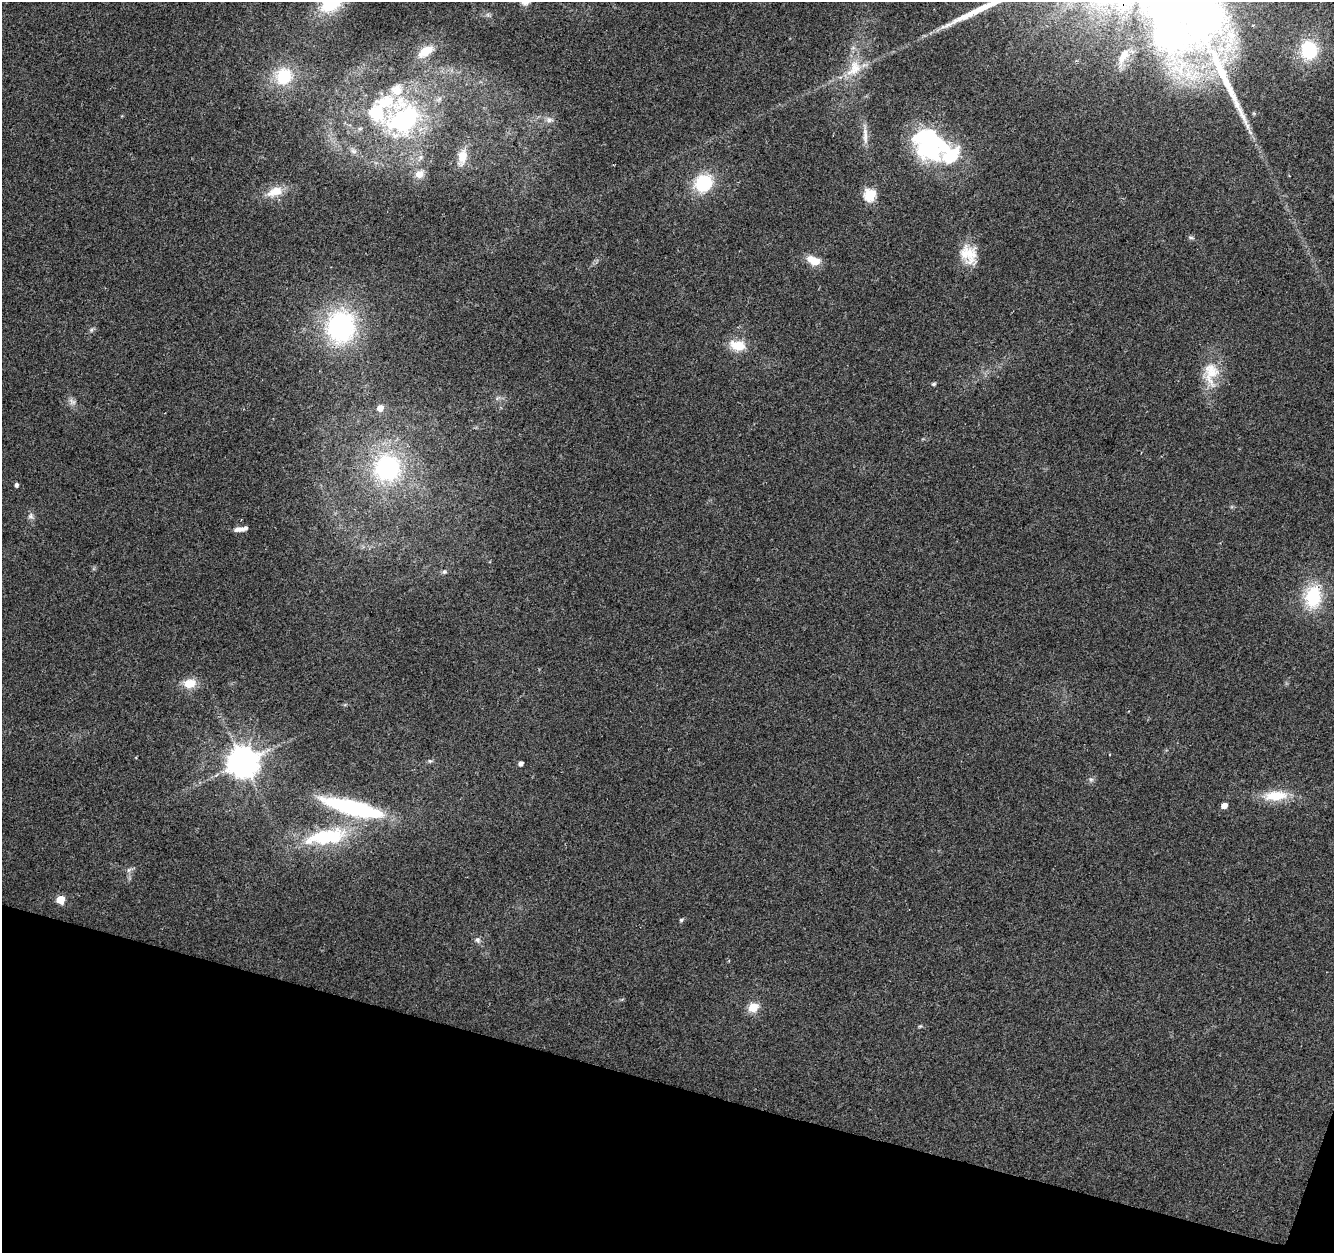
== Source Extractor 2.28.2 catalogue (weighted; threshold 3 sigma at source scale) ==
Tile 15 of 4 x 4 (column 3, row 4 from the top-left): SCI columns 2674-4005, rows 281-1531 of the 5338 x 5499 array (HDU 1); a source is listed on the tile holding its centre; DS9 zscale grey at full resolution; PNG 1336 x 1255 px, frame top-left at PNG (2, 2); no overlay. Shown black and unused: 14% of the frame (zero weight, under 2 of 3 exposures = <1% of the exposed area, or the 3 px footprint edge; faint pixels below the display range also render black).
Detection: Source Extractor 2.28.2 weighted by HDU 2 'WHT'; one run over the whole footprint, this tile lists its part. Background 0.0384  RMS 0.0071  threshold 0.0319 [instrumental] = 3 sigma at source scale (4.5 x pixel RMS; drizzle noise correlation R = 1.50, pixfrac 1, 0.0396/0.0396 arcsec/px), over >= 5 px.
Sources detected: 59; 5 inside a brighter object's white glare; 1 long thin detection or spike segment (spike, bleed or trail) — not listed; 6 inside a brighter listed object's ellipse — not listed separately; the other 47 listed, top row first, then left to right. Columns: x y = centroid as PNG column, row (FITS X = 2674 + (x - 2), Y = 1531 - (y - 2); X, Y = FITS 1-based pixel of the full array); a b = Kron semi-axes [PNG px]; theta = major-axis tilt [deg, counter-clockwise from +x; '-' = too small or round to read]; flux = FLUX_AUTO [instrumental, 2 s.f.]
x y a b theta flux
1231 35 18 14 -73 16
1309 50 19 17 -83 38
426 51 15 8 33 13
1123 56 18 8 62 6.6
854 68 27 18 59 19
284 76 17 16 - 30
403 119 49 43 41 110
549 120 10 7 -4 3.1
865 135 29 6 -88 5.8
930 149 37 25 -22 70
354 151 9 6 -27 2.6
462 157 26 12 78 11
419 174 12 10 24 6.4
703 183 17 15 43 39
275 192 24 12 21 12
870 195 6 6 - 75
1191 237 9 4 -11 1.2
969 254 26 20 -59 17
814 260 16 9 -20 11
341 327 33 29 82 110
91 330 7 4 71 1.2
738 345 21 12 -13 14
1211 373 36 22 87 22
934 384 5 4 - 1.4
72 401 10 8 -34 3.1
380 408 6 5 - 6.5
387 468 29 27 32 88
16 485 4 4 - 2.1
31 516 8 7 - 2.3
238 529 12 6 8 3.5
444 572 7 5 0 1.5
1313 596 27 19 85 37
189 683 15 11 8 11
430 761 6 5 - 1.3
243 762 9 9 - 1300
521 763 4 4 - 3.2
1091 779 7 4 -1 1.4
1275 796 30 12 5 20
1224 806 5 4 - 6.3
349 807 66 17 -14 80
326 837 61 20 9 57
129 870 7 6 - 2
60 900 5 5 - 24
681 920 5 5 - 1.3
478 940 8 7 - 2.2
753 1007 7 6 - 19
920 1026 5 4 - 0.81